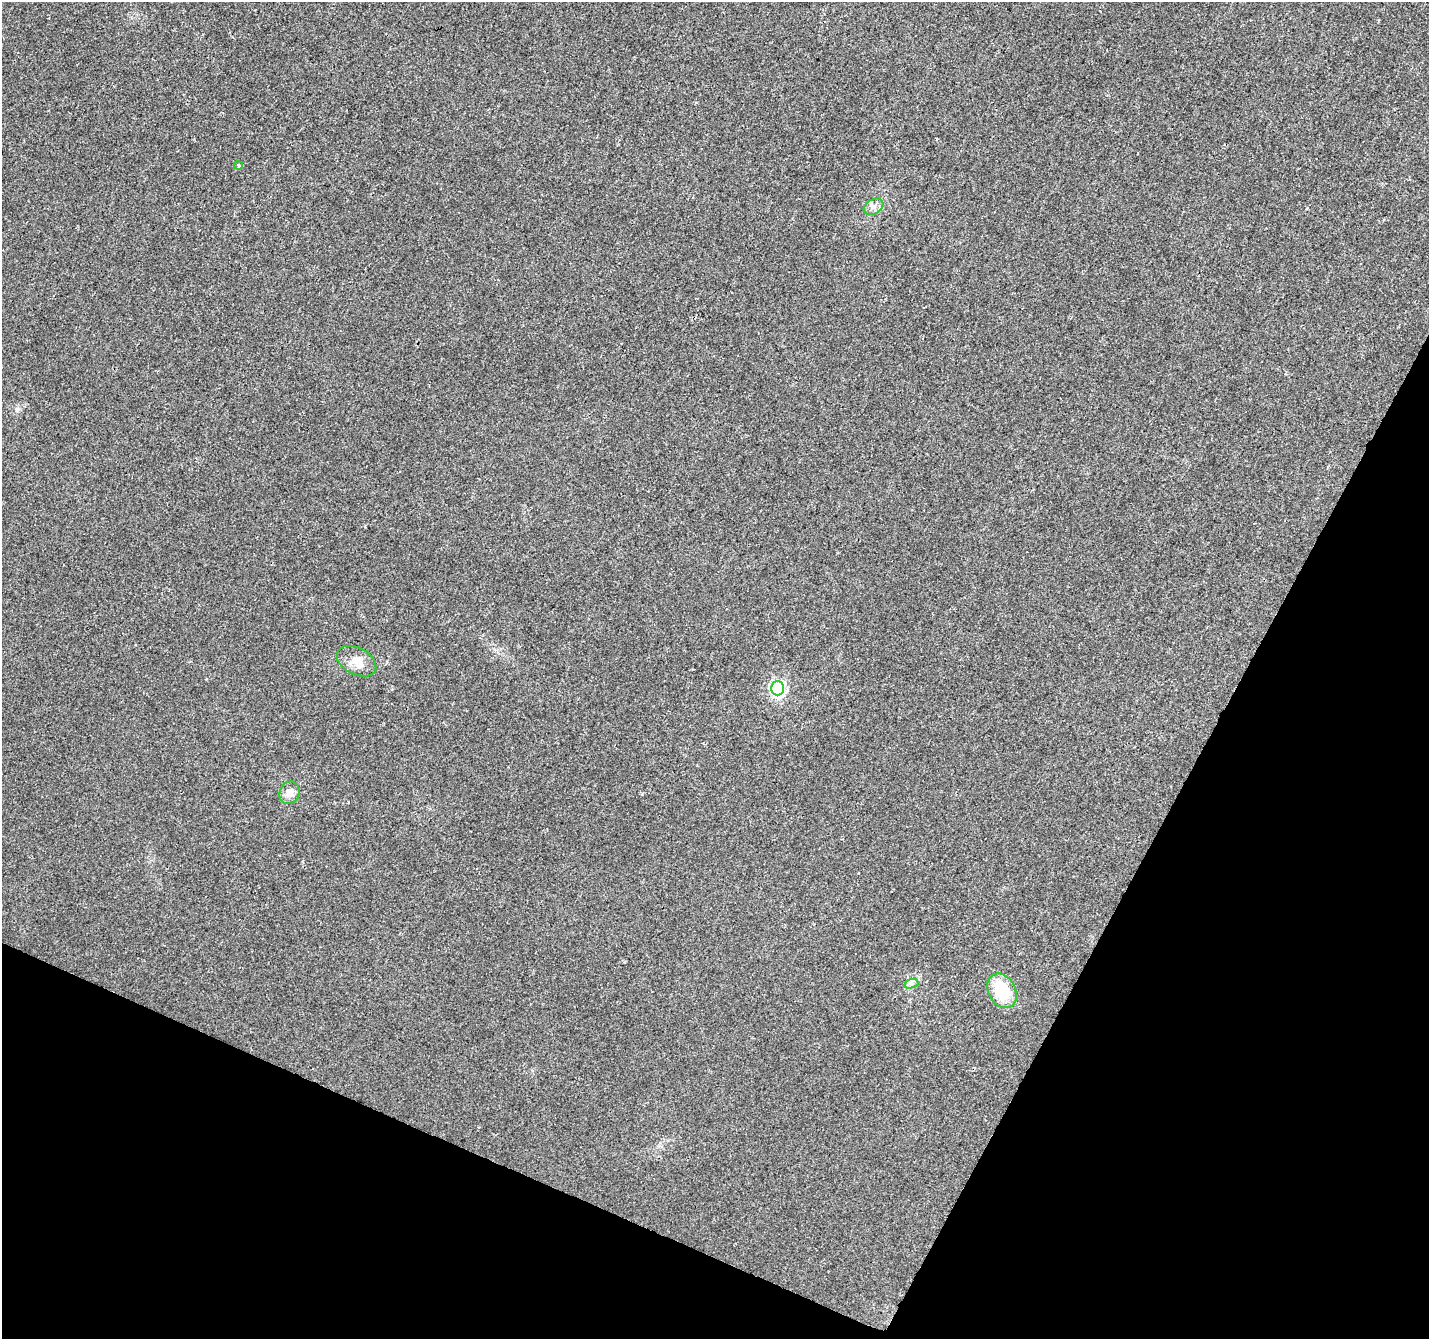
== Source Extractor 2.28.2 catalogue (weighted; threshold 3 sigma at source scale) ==
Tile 15 of 4 x 4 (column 3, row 4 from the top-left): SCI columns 2860-4286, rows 270-1606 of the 5712 x 5819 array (HDU 1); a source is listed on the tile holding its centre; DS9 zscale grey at full resolution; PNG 1431 x 1341 px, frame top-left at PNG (2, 2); each listed source drawn as its Kron ellipse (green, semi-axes under 4 px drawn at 4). Shown black and unused: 24% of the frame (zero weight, under 2 of 3 exposures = <1% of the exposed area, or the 3 px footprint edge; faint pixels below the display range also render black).
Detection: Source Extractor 2.28.2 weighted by HDU 2 'WHT'; one run over the whole footprint, this tile lists its part. Background 0.00855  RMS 0.0055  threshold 0.0247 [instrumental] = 3 sigma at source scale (4.5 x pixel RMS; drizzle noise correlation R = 1.50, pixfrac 1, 0.0396/0.0396 arcsec/px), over >= 5 px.
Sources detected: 7; all 7 listed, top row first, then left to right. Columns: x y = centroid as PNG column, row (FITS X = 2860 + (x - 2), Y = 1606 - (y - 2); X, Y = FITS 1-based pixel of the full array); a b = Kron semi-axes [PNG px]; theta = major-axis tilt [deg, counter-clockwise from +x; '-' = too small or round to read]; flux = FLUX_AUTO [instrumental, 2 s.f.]
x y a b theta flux
238 166 4 4 - 1
873 207 10 7 31 2.6
357 661 21 13 -28 7.2
778 688 7 6 - 75
290 793 11 10 - 4
911 984 7 4 18 1.5
1002 991 18 13 -62 21